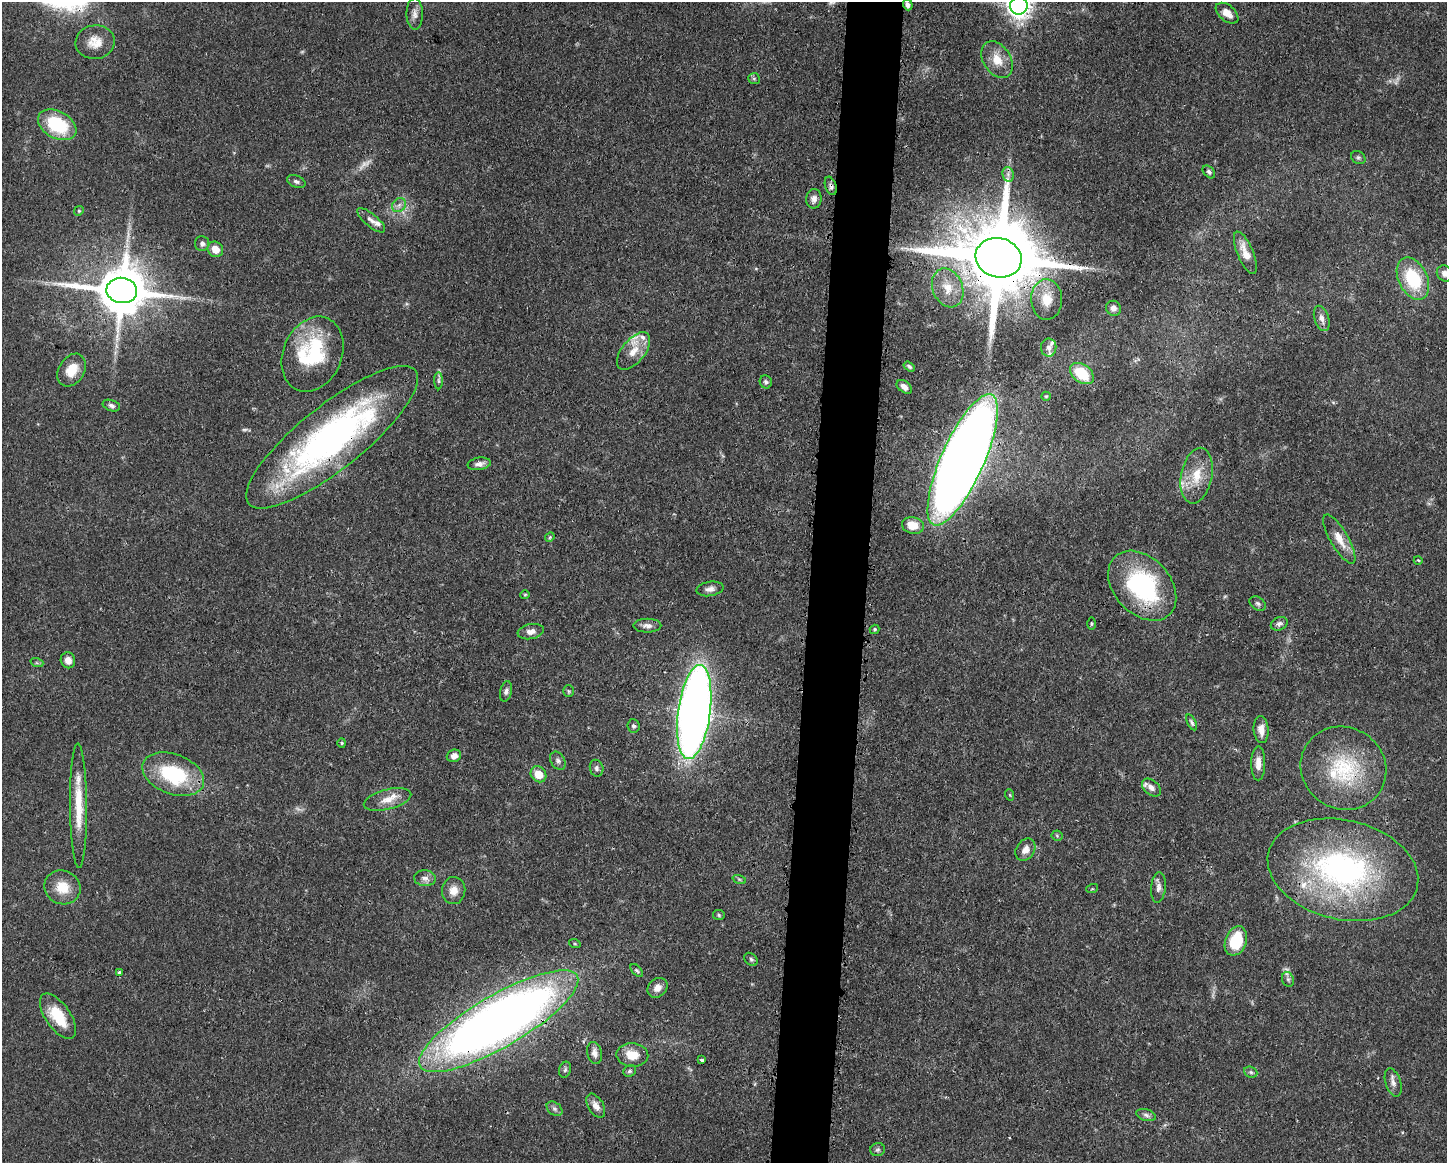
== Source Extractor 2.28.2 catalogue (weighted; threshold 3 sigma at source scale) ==
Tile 5 of 3 x 4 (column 2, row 2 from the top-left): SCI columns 1562-3006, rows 2325-3485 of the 4681 x 4647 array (HDU 1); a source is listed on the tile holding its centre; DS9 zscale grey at full resolution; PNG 1449 x 1165 px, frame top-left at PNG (2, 2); each listed source drawn as its Kron ellipse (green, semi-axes under 4 px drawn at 4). Shown black and unused: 4% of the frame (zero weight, under 3 of 4 exposures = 1% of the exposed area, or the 3 px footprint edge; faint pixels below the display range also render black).
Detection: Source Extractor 2.28.2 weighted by HDU 2 'WHT'; one run over the whole footprint, this tile lists its part. Background 0.0544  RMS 0.0033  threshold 0.0148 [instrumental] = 3 sigma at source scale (4.5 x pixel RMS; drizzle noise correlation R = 1.50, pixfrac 1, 0.05/0.05 arcsec/px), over >= 5 px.
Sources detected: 120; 5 too faint to see at this stretch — neither listed nor drawn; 9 inside a brighter listed object's ellipse — not listed separately; the other 106 listed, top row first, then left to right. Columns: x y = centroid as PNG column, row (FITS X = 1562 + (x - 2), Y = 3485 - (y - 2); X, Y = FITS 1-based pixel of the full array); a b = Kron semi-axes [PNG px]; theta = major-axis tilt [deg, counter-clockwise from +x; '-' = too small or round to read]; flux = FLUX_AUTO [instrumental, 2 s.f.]
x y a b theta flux
908 5 5 5 - 1.2
1019 6 9 8 - 260
1227 13 13 8 -39 3
415 14 16 8 -89 2
95 42 20 17 5 5.2
997 60 20 13 -58 5.8
754 79 6 5 - 0.56
57 125 20 13 -28 19
1358 158 7 6 - 0.73
1209 172 7 5 -46 0.83
1008 174 8 5 -79 1.1
296 181 10 6 -21 0.94
831 186 9 5 -70 1
814 199 10 7 82 1.7
399 205 8 6 46 1.3
79 211 5 4 - 0.41
371 220 17 6 -40 1.7
202 244 7 7 - 1.1
215 249 8 7 - 4.1
1245 253 23 8 -67 4.6
999 258 23 19 -15 5200
1445 273 8 7 - 1.8
1413 279 22 14 -64 19
948 288 20 15 -68 6.4
122 290 15 12 -7 1800
1047 299 20 15 -89 6.8
1114 308 8 7 - 1.3
1322 318 13 7 -73 1.8
1049 347 9 7 83 1.5
634 351 22 11 51 5.1
312 354 39 29 66 29
909 366 6 4 -34 0.58
72 370 17 12 58 6.4
1082 374 13 9 -37 12
439 381 8 4 -89 0.83
766 382 6 6 - 0.8
904 387 8 5 -38 1.9
1046 396 5 4 - 0.41
111 406 9 5 -18 1
332 437 107 32 39 130
963 460 71 21 66 740
479 464 12 6 8 1.6
1197 476 28 15 79 9.1
913 525 11 8 -13 5.4
550 537 5 4 - 0.39
1339 539 28 9 -60 5
1418 560 4 3 - 0.28
1142 586 40 28 -47 45
710 589 13 7 9 1.7
525 595 5 4 - 0.4
1258 604 9 6 -33 0.87
1091 624 6 3 -90 0.38
1279 624 9 6 24 1.2
647 626 14 7 1 1.7
875 629 5 4 - 0.46
531 632 13 7 11 2.2
68 660 8 7 - 2.4
37 663 6 4 -18 0.49
506 691 10 5 76 1.1
569 691 5 5 - 0.54
694 712 47 16 82 360
1192 722 8 4 -63 0.75
634 726 7 6 - 0.79
1261 730 13 7 -85 2.7
342 743 4 4 - 0.38
454 756 7 6 - 1.9
558 761 10 7 -60 1.2
1258 763 17 7 90 3.1
597 768 8 6 -77 1.1
1343 768 44 40 -34 28
173 774 32 20 -20 25
538 774 8 7 - 5
1151 788 11 7 -41 2.1
1010 795 6 3 -71 0.34
387 799 24 10 14 4.3
78 806 62 8 -89 11
1057 836 5 5 - 0.44
1025 850 12 9 57 2.6
1343 870 76 49 -13 92
425 878 11 8 -4 1.8
739 879 7 4 -18 0.58
62 887 18 16 -24 6.9
1158 887 15 7 85 1.9
1092 889 6 4 17 0.39
454 890 13 11 83 3.3
719 915 6 5 - 0.55
1236 941 15 10 70 13
575 944 6 3 -19 0.38
751 959 7 5 -43 0.69
637 970 8 4 -45 0.63
119 972 3 3 - 1.1
1288 979 8 6 -68 0.85
657 988 11 9 43 2.7
58 1016 26 12 -55 11
499 1021 91 26 30 380
594 1053 11 7 -77 1.8
632 1055 16 12 -3 5.8
702 1060 4 3 - 1.6
565 1070 8 6 72 0.74
630 1071 6 5 - 0.68
1251 1072 7 5 -22 0.77
1393 1082 15 7 -73 1.9
596 1106 13 7 -59 2.5
554 1109 9 6 -39 1
1146 1115 10 5 -17 1
878 1150 7 6 - 0.76
Overlapping masked pixels (flux is a lower limit): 9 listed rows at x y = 831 186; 999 258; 122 290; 1047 299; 332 437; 963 460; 1343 768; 1343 870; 499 1021
Isophote crosses this tile's border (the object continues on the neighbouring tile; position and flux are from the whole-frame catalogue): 3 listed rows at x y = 1019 6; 1445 273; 1343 870